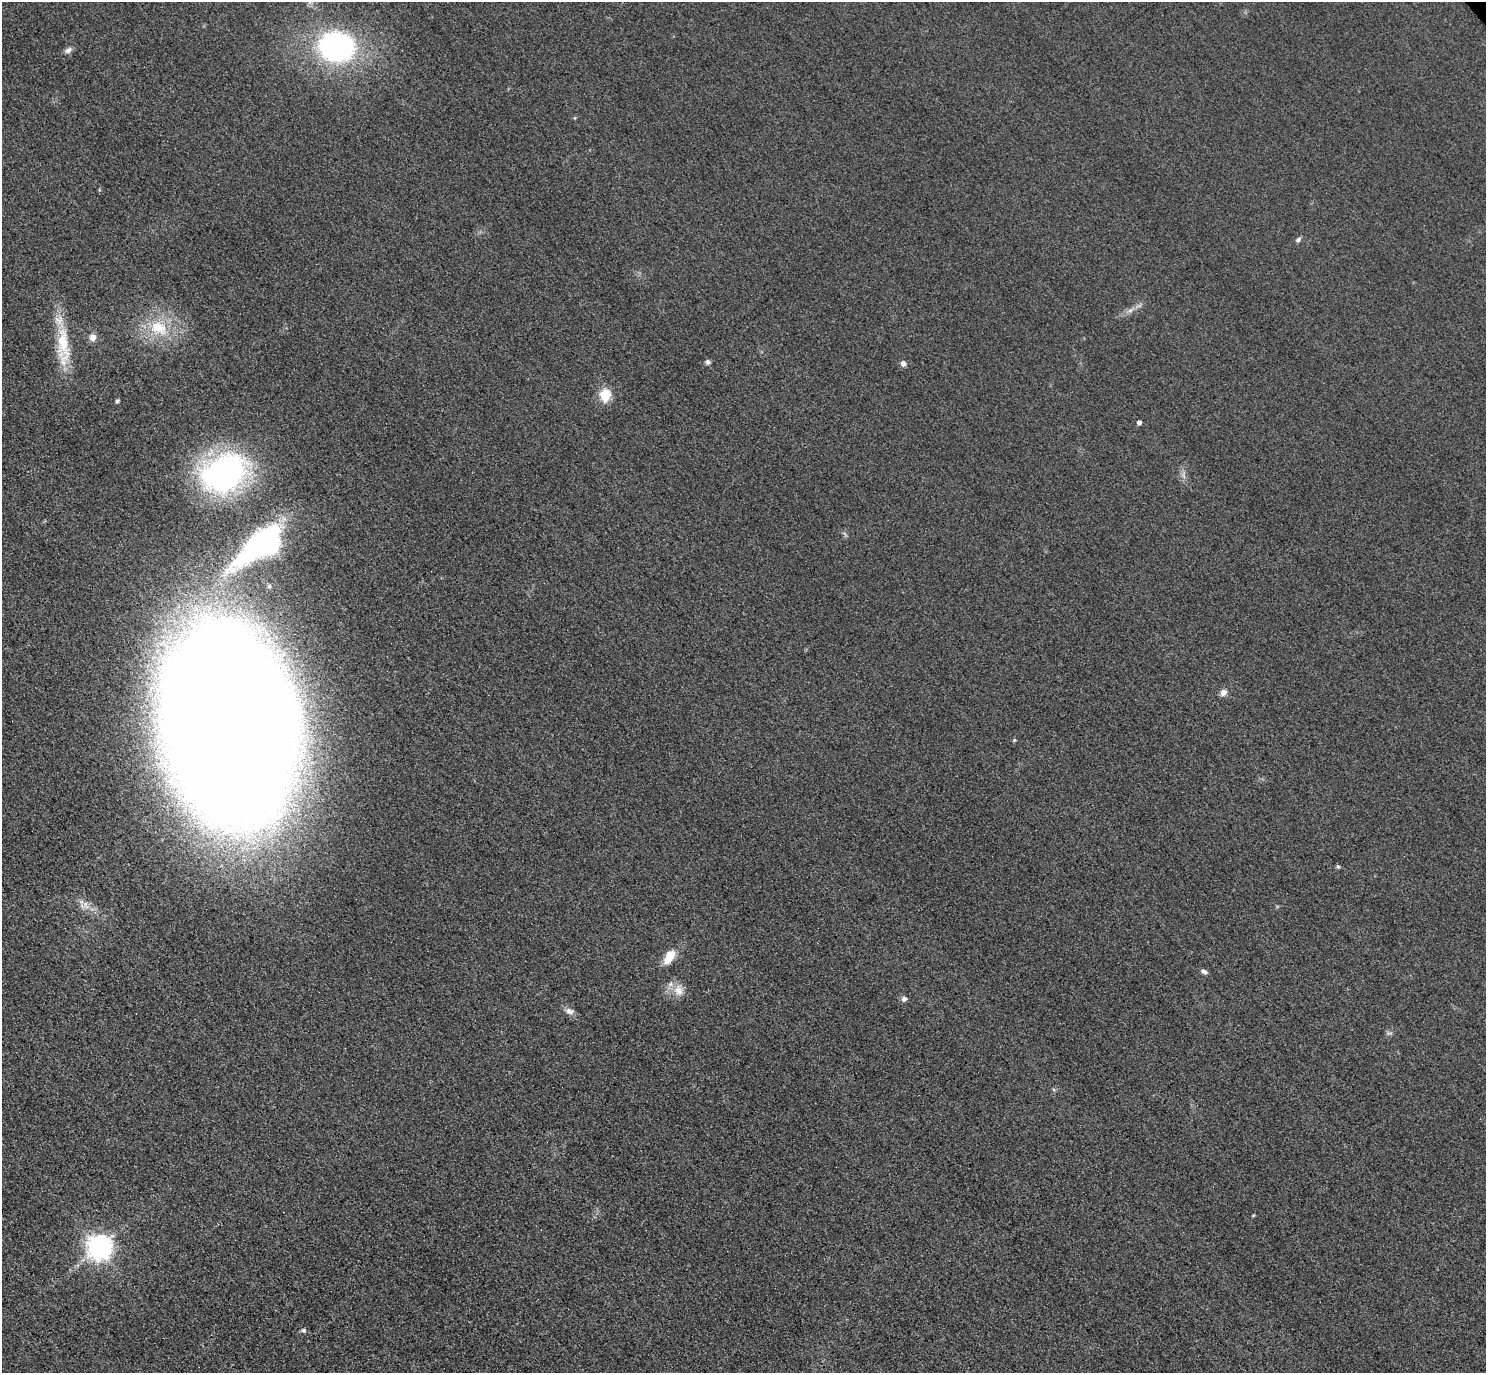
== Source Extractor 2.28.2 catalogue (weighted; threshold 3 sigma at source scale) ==
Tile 7 of 4 x 4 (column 3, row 2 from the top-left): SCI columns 2999-4482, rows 3069-4439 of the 5997 x 5994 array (HDU 1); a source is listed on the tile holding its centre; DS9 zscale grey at full resolution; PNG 1488 x 1375 px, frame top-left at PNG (2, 2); no overlay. Shown black and unused: <1% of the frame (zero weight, under 3 of 4 exposures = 3% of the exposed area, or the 3 px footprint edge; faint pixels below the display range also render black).
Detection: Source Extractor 2.28.2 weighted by HDU 2 'WHT'; one run over the whole footprint, this tile lists its part. Background 0.0469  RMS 0.017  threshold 0.0777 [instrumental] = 3 sigma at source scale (4.5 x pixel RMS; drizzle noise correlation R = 1.50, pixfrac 1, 0.05/0.05 arcsec/px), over >= 5 px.
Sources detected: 24; all 24 listed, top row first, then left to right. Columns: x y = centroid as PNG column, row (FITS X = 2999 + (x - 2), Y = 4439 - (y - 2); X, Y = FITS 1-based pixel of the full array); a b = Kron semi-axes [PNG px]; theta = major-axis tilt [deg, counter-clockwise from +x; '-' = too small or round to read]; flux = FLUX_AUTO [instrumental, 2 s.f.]
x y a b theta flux
337 47 28 23 -9 430
68 50 9 7 43 6.2
1298 240 7 5 35 4.2
159 328 26 17 -20 58
93 337 9 9 - 9.1
63 342 49 16 -87 71
708 362 6 6 - 4.4
903 363 5 5 - 8
605 395 16 13 81 29
117 401 4 4 - 3.7
1139 422 4 4 - 6.4
224 473 52 37 26 410
262 545 53 21 36 430
1223 692 8 7 - 8.4
229 726 145 81 -79 8700
1014 740 5 4 - 2.2
1338 866 6 4 -1 2.3
669 957 20 10 57 25
1204 972 8 5 -27 5
679 991 15 11 -66 19
904 999 7 6 - 5.7
570 1011 11 8 -11 7.9
100 1247 8 8 - 1500
304 1331 6 6 - 3.4
Overlapping masked pixels (flux is a lower limit): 1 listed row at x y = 229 726